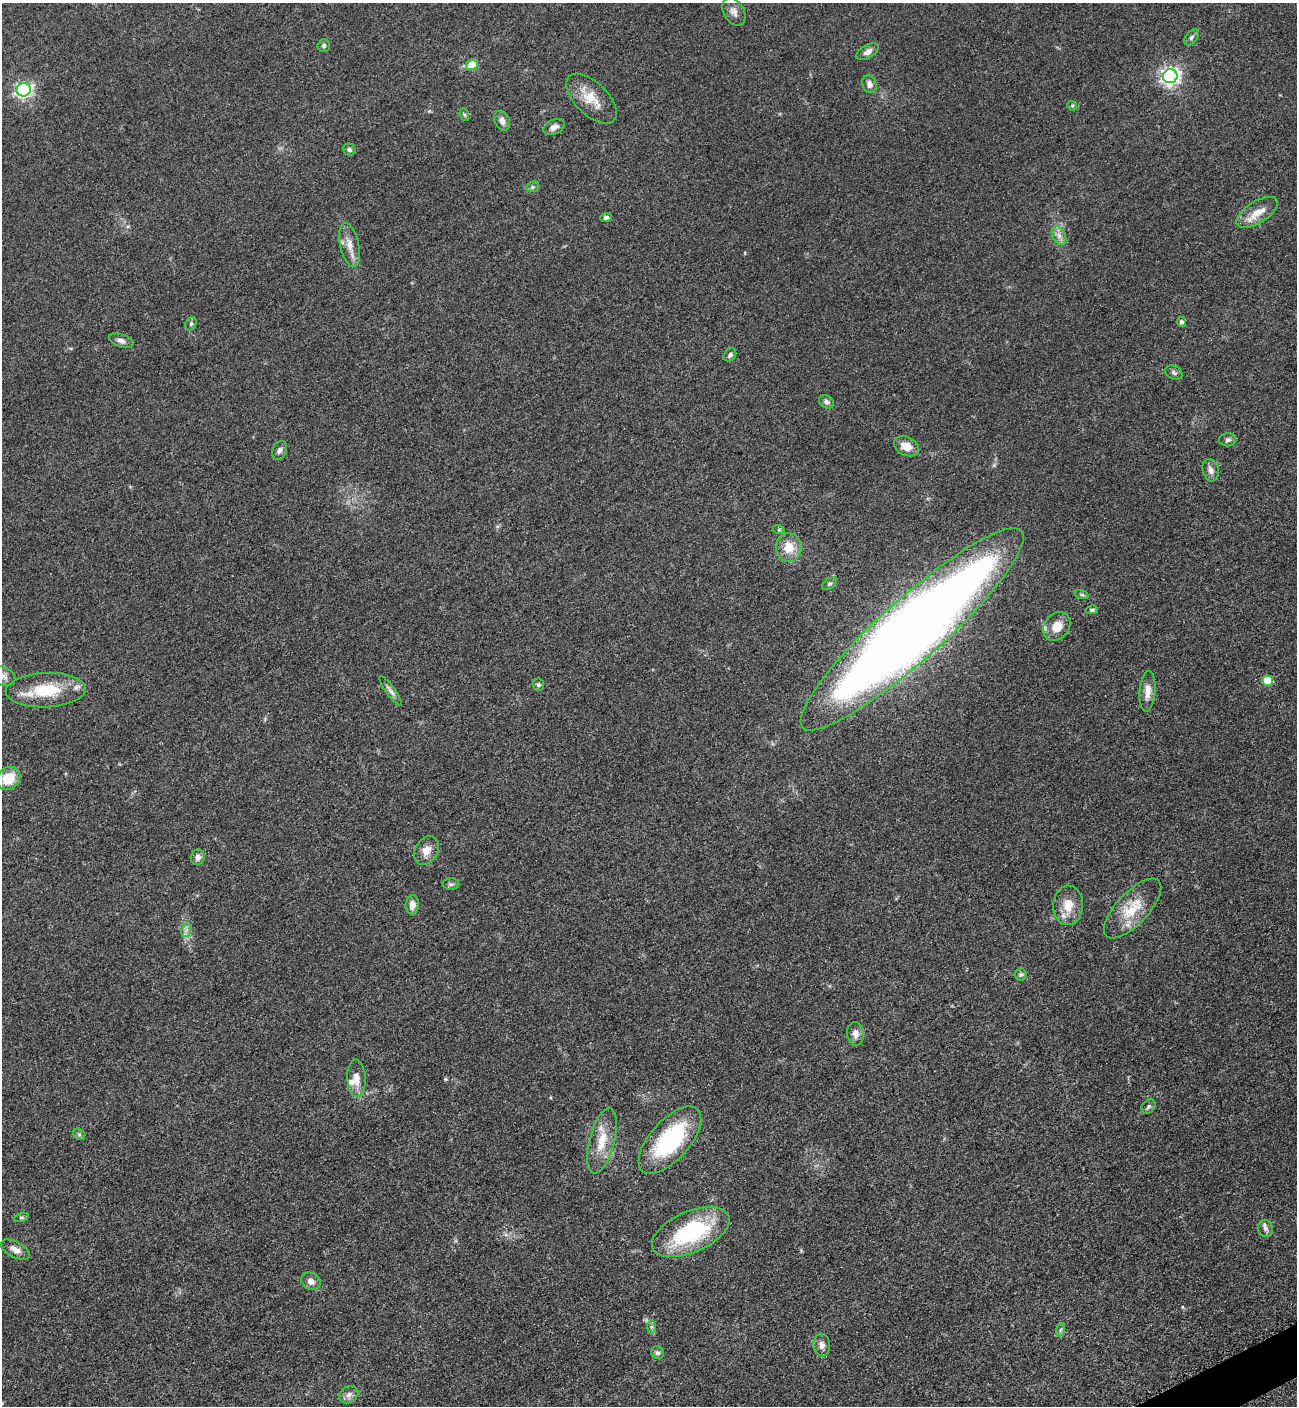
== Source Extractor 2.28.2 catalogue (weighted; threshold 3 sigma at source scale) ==
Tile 6 of 4 x 4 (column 2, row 2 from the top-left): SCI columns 1593-2887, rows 2876-4279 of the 5668 x 5702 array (HDU 1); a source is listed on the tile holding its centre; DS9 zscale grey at full resolution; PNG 1299 x 1408 px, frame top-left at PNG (2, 3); each listed source drawn as its Kron ellipse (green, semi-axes under 4 px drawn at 4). Shown black and unused: <1% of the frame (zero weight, under 3 of 5 exposures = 4% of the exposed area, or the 3 px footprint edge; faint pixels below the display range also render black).
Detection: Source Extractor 2.28.2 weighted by HDU 2 'WHT'; one run over the whole footprint, this tile lists its part. Background 0.0524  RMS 0.006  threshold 0.0272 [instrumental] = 3 sigma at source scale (4.5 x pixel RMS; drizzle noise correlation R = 1.50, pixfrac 1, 0.05/0.05 arcsec/px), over >= 5 px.
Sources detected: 69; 2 inside a brighter listed object's ellipse — not listed separately; the other 67 listed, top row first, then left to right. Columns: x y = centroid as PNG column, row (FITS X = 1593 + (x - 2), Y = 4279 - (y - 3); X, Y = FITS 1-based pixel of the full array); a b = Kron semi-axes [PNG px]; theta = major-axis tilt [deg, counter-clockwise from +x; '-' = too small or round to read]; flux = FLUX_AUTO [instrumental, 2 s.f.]
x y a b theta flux
734 12 15 10 -59 3.6
1191 37 9 5 52 1.7
324 46 6 6 - 1.2
868 52 12 6 30 3.2
472 65 6 5 - 17
1170 76 7 7 - 240
869 84 9 7 -72 2.8
24 90 7 6 - 150
591 99 31 16 -44 13
1072 106 5 4 - 0.75
464 115 7 4 -70 0.84
502 121 10 7 -66 3.4
554 127 11 7 27 3.1
349 150 6 5 - 1.4
533 187 6 5 - 1.1
1257 212 23 11 32 9.2
606 217 6 4 22 1.4
1059 235 10 6 -63 3.1
350 245 22 9 -77 6.4
1181 322 5 4 - 1.6
191 324 7 5 68 1.2
121 341 13 6 -19 2.5
730 355 7 5 51 1.3
1174 373 9 6 -29 1.5
826 402 8 6 -33 1.8
1228 440 9 6 7 1.7
906 446 13 9 -26 7.6
280 450 10 7 66 2.2
1211 470 11 8 -75 3.2
779 530 6 4 -18 0.69
789 547 14 12 89 10
830 584 8 5 37 1.1
1082 595 7 4 -18 1.1
1092 610 6 4 6 1.2
1057 626 15 12 53 8.6
912 629 147 31 42 1100
3 676 13 9 -28 4
1267 681 5 5 - 15
538 685 6 5 - 1.1
46 690 40 17 2 26
391 691 18 4 -54 2.3
1147 691 20 8 86 6.1
8 778 13 10 36 14
426 851 15 11 60 5.7
198 857 8 7 - 2.8
451 884 8 5 0 1.3
412 905 10 6 85 4
1068 905 19 15 88 10
1133 908 38 16 47 18
186 930 7 4 71 1.8
1021 975 6 6 - 1.1
855 1034 12 8 -81 3.4
356 1078 19 9 -87 6
1149 1106 8 6 46 1.4
79 1134 6 5 - 1
670 1140 41 19 48 58
602 1141 34 12 75 13
21 1217 8 3 19 0.82
1265 1229 8 7 - 2.1
691 1232 41 20 23 56
15 1250 16 7 -28 4.3
311 1281 10 8 -31 3.2
652 1327 7 4 90 1.2
1060 1330 7 4 71 1
822 1345 11 8 -83 3.1
657 1353 7 6 - 1.5
349 1395 10 8 31 2.9
Isophote crosses this tile's border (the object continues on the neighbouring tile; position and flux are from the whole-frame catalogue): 1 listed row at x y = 3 676